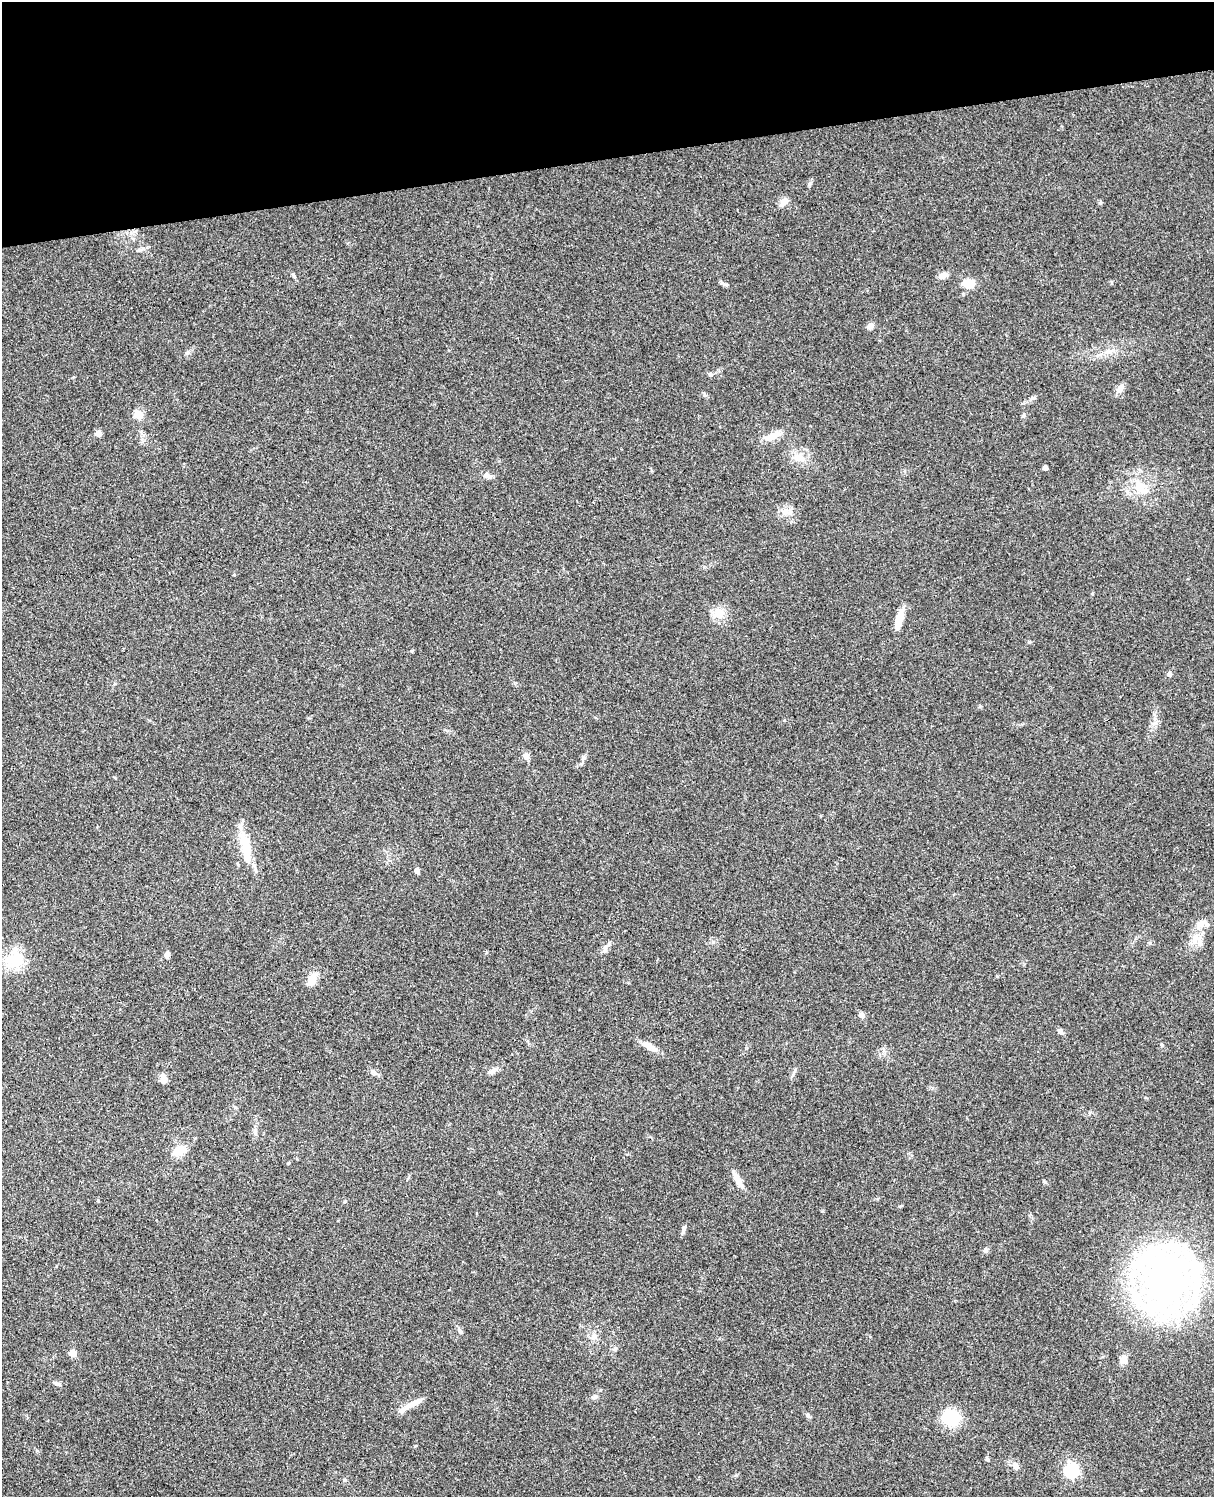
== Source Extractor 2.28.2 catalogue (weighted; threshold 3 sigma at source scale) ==
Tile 3 of 4 x 3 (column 3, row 1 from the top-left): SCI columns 2545-3756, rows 3268-4762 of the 5086 x 4925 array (HDU 1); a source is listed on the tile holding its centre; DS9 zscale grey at full resolution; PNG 1216 x 1499 px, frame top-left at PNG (2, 2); no overlay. Shown black and unused: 11% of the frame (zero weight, under 3 of 4 exposures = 6% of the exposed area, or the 3 px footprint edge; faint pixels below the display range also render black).
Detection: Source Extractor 2.28.2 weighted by HDU 2 'WHT'; one run over the whole footprint, this tile lists its part. Background 0.0994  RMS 0.0064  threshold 0.0289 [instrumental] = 3 sigma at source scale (4.5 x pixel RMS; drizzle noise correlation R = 1.50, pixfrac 1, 0.05/0.05 arcsec/px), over >= 5 px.
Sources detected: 64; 2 inside a brighter object's white glare — not listed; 4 inside a brighter listed object's ellipse — not listed separately; the other 58 listed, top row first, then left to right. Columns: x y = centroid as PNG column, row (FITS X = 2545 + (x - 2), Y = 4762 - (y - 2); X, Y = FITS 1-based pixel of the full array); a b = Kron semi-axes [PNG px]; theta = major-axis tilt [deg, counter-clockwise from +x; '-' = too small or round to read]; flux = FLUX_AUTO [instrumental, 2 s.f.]
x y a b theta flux
784 202 13 8 51 4
293 275 8 4 -56 1.3
943 276 11 7 30 2.8
968 283 14 7 -2 11
870 326 8 7 - 2.7
1108 351 8 6 15 2.6
187 353 6 4 19 1.1
711 374 6 5 - 1.2
1120 389 12 8 61 3.2
138 414 5 5 - 21
1024 415 6 4 89 0.87
99 433 7 6 - 3.1
773 435 23 8 26 7.3
799 457 17 11 -11 7.8
1045 468 4 4 - 2.5
486 475 9 8 - 2.6
1139 487 14 13 - 9.6
234 575 5 3 - 0.48
720 614 11 10 - 9.5
899 619 21 8 74 8.4
1170 674 6 5 - 1.6
526 756 9 7 -49 2.5
247 848 40 13 -79 18
417 870 6 5 - 2.5
1199 924 9 6 -13 2.8
1195 938 14 8 55 5.8
605 948 11 6 84 2.4
167 954 6 5 - 2.6
14 960 24 23 - 17
312 980 18 10 66 6.2
861 1015 7 6 - 2.1
1060 1031 8 6 -56 1.7
649 1046 17 8 -32 4.5
494 1069 8 6 8 2
794 1071 7 4 71 1.1
373 1072 10 4 -21 1.8
164 1079 11 7 -80 4.3
255 1132 9 6 90 1.8
180 1150 16 12 14 8.6
289 1163 5 3 - 0.6
738 1180 23 7 -59 5.6
1044 1182 6 4 -45 0.76
683 1230 14 4 70 1.6
985 1250 7 6 - 1.6
1166 1280 87 51 72 240
594 1336 9 7 57 2.7
615 1349 6 5 - 1.2
73 1353 5 5 - 11
1124 1360 11 9 62 3.5
57 1384 11 4 -30 1.4
595 1397 10 5 17 1.8
414 1403 28 7 26 7.1
808 1415 7 5 -72 1.3
951 1418 14 13 - 30
987 1459 6 4 -64 0.91
1016 1466 10 7 -51 3.1
1071 1470 6 6 - 110
344 1480 5 3 - 0.77
Unlisted compact peaks at least as high as the median listed source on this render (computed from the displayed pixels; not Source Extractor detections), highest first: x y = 809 185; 1029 642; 1100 203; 1032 398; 583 757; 704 395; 822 1211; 1162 1045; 1155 723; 713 942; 724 284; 412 651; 900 1206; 1090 1112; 460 1331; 736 1475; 980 706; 704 567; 1154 714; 139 250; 415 1446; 345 1201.